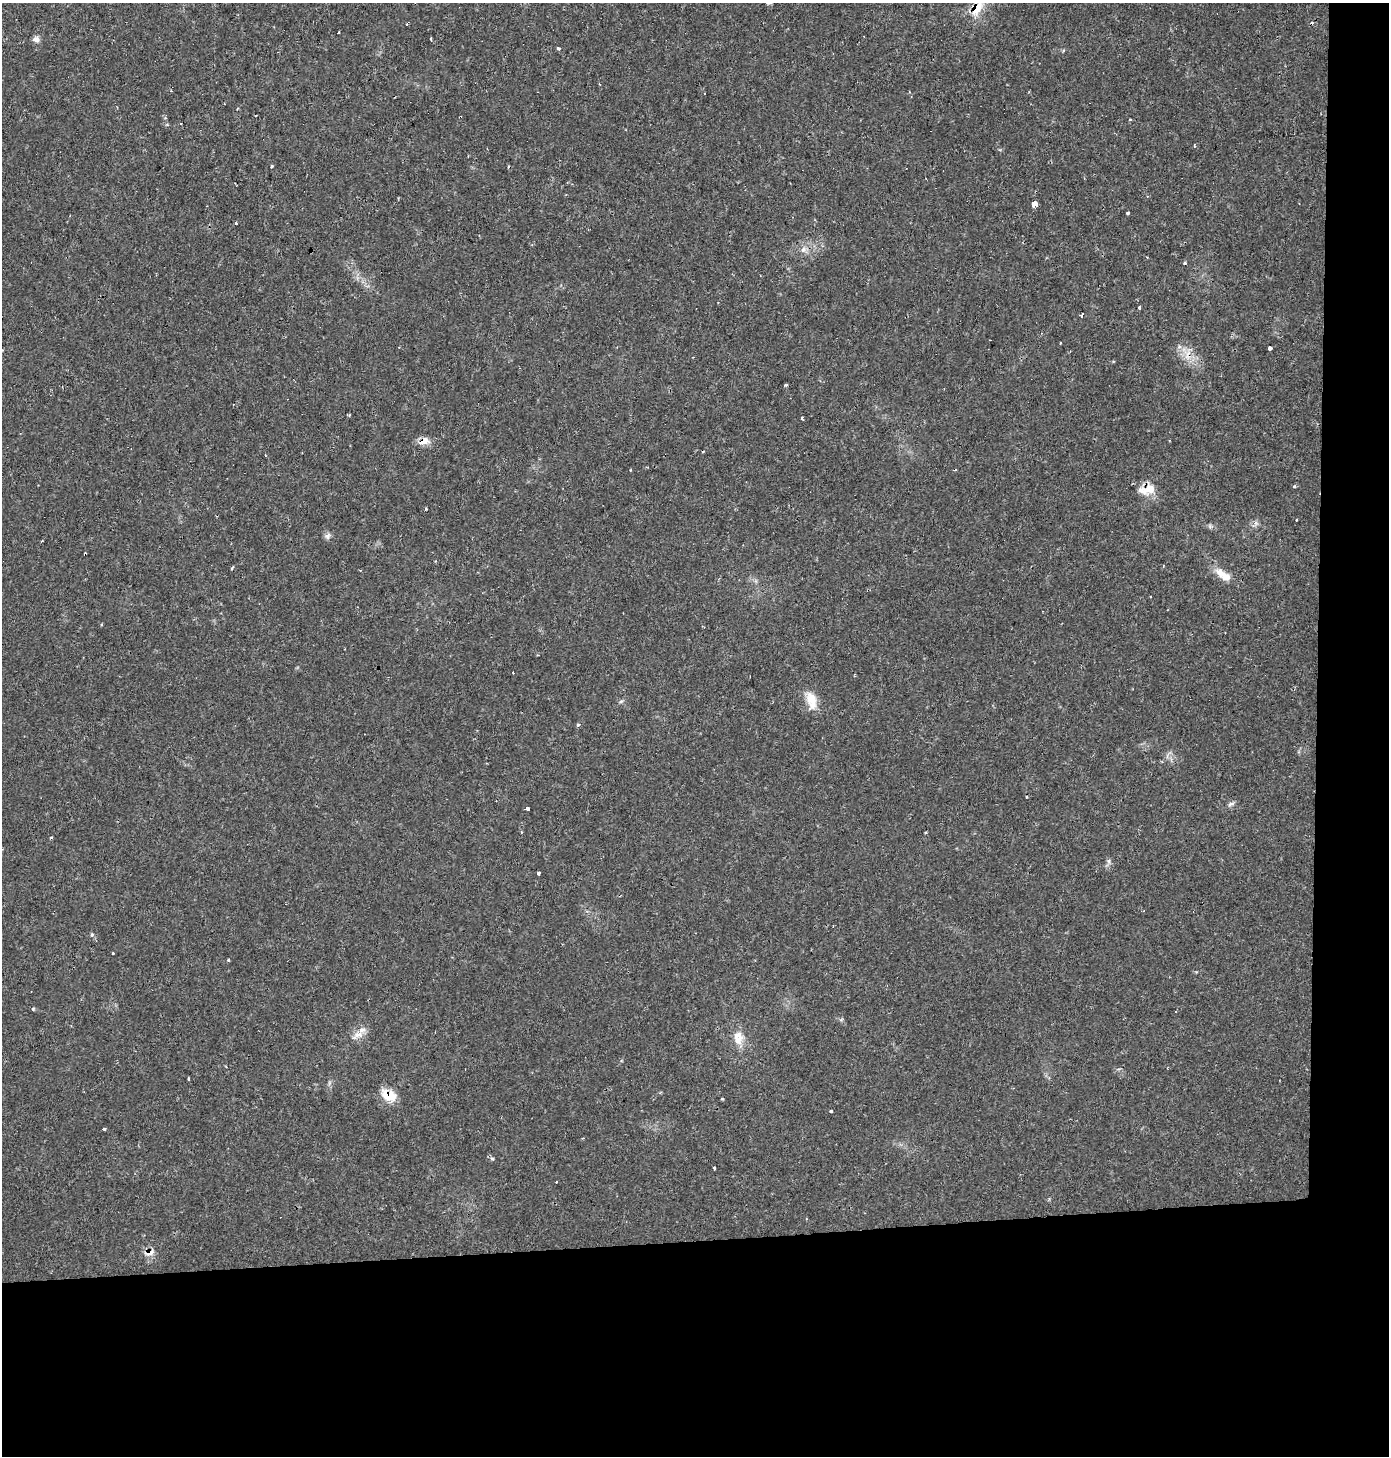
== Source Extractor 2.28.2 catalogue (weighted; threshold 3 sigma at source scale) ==
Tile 9 of 3 x 3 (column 3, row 3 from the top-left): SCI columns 2783-4169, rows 33-1486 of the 4170 x 4428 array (HDU 1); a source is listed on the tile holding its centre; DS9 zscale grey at full resolution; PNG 1391 x 1458 px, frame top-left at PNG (2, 3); no overlay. Shown black and unused: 19% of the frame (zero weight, under 2 of 3 exposures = <1% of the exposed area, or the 3 px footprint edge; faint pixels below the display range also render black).
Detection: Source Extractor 2.28.2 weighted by HDU 2 'WHT'; one run over the whole footprint, this tile lists its part. Background 0.0306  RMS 0.0027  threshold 0.0123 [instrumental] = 3 sigma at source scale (4.5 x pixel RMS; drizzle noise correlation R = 1.50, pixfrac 1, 0.0396/0.0396 arcsec/px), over >= 5 px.
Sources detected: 73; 12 cosmic-ray / hot-pixel residue — not listed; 1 inside a brighter listed object's ellipse — not listed separately; the other 60 listed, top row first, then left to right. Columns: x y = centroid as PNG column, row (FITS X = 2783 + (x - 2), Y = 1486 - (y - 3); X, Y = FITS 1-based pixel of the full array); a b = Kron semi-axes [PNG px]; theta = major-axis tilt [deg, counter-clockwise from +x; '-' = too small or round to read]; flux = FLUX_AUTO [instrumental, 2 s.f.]
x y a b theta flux
977 8 25 12 56 5.6
407 24 3 2 - 0.24
338 32 3 3 - 0.49
36 39 10 8 -10 1.2
431 39 3 2 - 0.68
558 48 4 3 - 1.3
237 108 3 2 - 0.27
1130 119 4 3 - 0.26
271 166 3 3 - 1
1034 204 3 3 - 120
1128 213 3 3 - 0.52
236 223 3 2 - 0.25
803 249 11 8 56 1.5
1147 257 3 3 - 0.19
1185 263 4 4 - 0.48
1140 307 4 3 - 0.43
1082 315 4 3 - 1
990 340 2 2 - 0.17
1060 343 2 2 - 0.3
1269 348 4 4 - 2.6
1188 355 17 9 81 2.9
786 385 4 3 - 0.41
349 415 4 3 - 0.33
802 418 3 3 - 0.95
424 441 16 9 18 2.5
1294 486 4 4 - 0.36
1147 489 23 14 11 4.9
426 509 3 2 - 0.34
1296 520 3 2 - 0.31
1256 523 6 6 - 0.73
1210 526 7 5 -46 0.59
327 536 9 7 48 0.99
85 554 4 3 - 0.97
1223 575 26 11 -36 4.3
1150 596 3 2 - 0.41
811 700 26 13 -73 4.8
578 725 6 4 15 0.45
1231 804 11 5 25 0.79
528 809 4 3 - 6.1
521 832 3 3 - 0.32
926 832 4 3 - 0.26
51 838 4 3 - 0.36
1109 861 9 4 -82 0.65
539 873 4 3 - 0.52
92 935 6 5 - 0.46
113 954 3 3 - 1.3
228 960 3 3 - 0.37
33 1009 4 4 - 0.4
357 1035 21 8 30 2.7
738 1040 18 11 55 3.2
188 1079 3 2 - 0.36
329 1083 7 4 72 0.51
388 1095 17 10 -26 6.4
722 1099 3 3 - 0.34
831 1111 3 3 - 1.9
104 1129 3 3 - 0.49
583 1138 3 3 - 0.25
715 1168 4 3 - 0.6
556 1182 3 3 - 0.53
149 1253 11 7 14 2.4
Overlapping masked pixels (flux is a lower limit): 7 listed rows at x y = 977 8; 1188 355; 424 441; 1147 489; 85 554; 388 1095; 149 1253
Isophote crosses this tile's border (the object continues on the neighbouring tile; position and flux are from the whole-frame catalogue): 1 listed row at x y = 977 8
Unlisted compact peaks at least as high as the median listed source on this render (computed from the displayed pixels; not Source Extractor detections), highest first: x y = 492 1159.